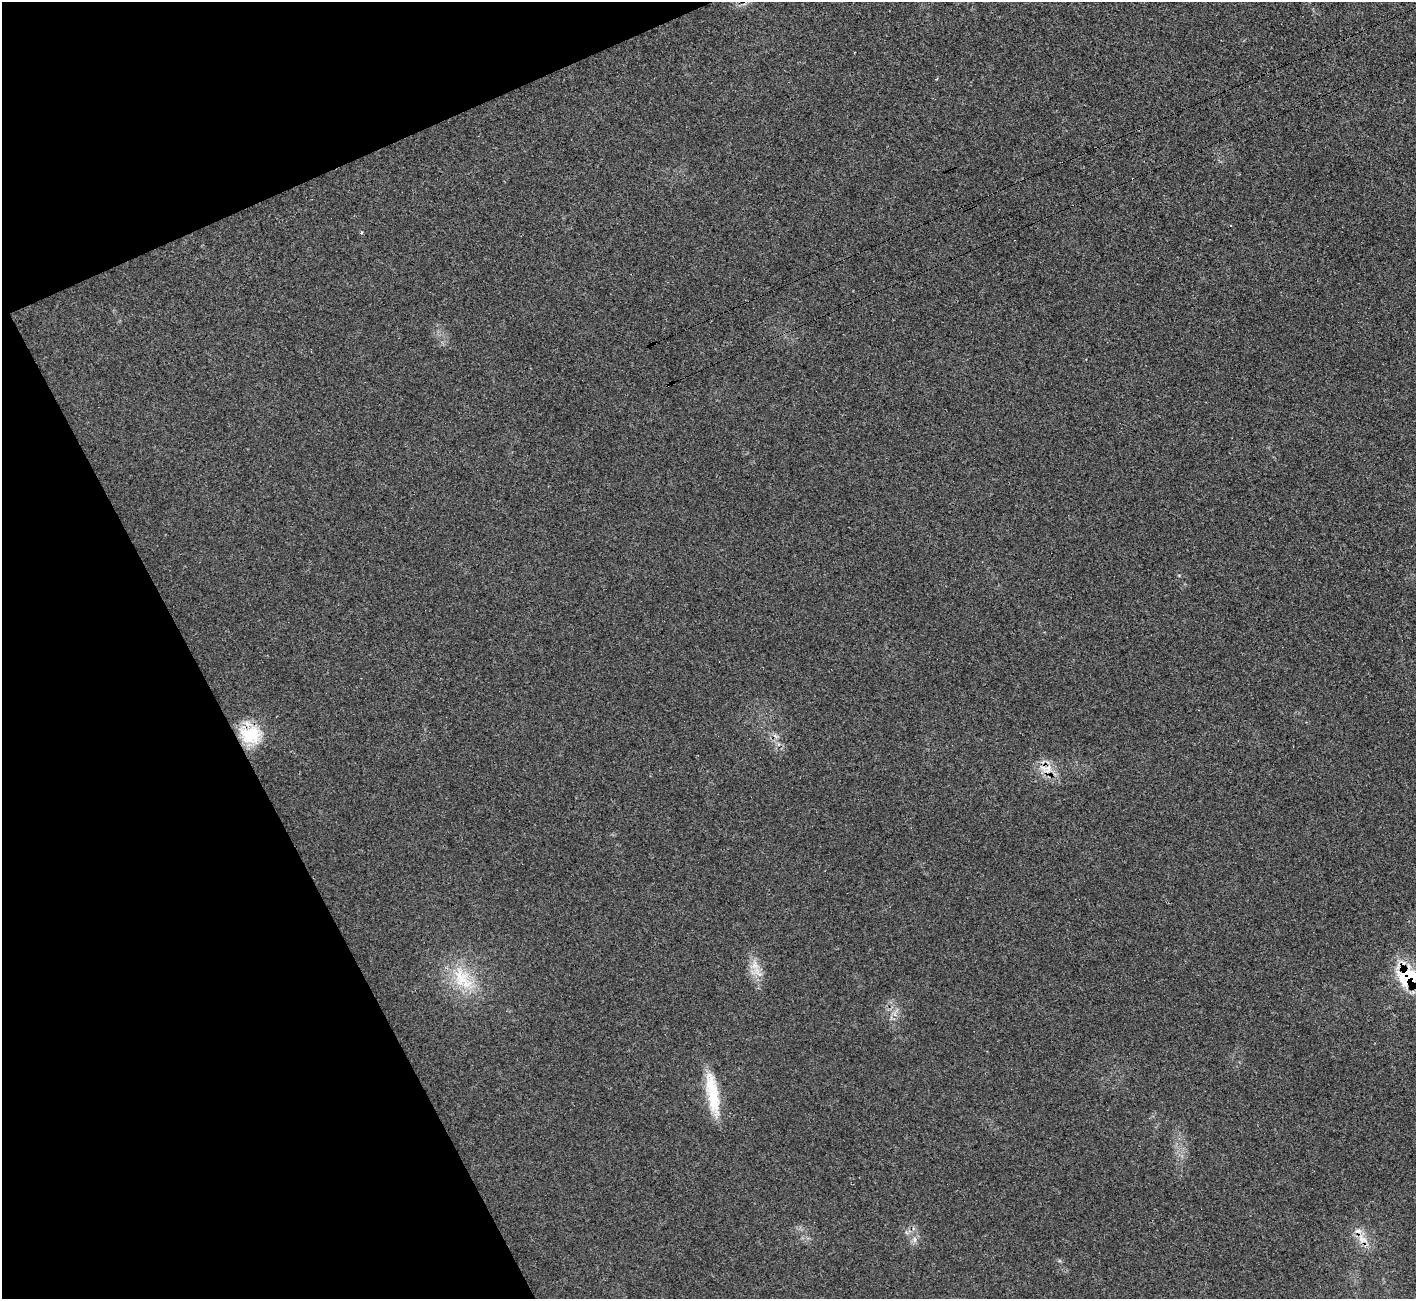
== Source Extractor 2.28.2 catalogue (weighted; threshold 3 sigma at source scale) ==
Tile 5 of 4 x 4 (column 1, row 2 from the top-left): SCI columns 47-1460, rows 2799-4095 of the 5751 x 5730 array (HDU 1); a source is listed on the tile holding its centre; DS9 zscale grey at full resolution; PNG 1418 x 1301 px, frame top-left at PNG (2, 2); no overlay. Shown black and unused: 21% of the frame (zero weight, under 3 of 4 exposures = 2% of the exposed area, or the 3 px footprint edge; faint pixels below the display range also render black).
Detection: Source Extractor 2.28.2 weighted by HDU 2 'WHT'; one run over the whole footprint, this tile lists its part. Background 0.0219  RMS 0.0044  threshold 0.0199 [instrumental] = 3 sigma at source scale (4.5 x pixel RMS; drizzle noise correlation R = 1.50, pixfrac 1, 0.05/0.05 arcsec/px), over >= 5 px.
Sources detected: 12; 1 cosmic-ray / hot-pixel residue — not listed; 1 inside a brighter listed object's ellipse — not listed separately; the other 10 listed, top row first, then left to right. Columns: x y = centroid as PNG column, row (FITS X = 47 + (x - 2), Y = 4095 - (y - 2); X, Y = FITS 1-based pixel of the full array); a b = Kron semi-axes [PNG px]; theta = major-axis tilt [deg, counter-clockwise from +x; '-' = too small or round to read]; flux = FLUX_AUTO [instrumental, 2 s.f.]
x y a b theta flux
361 232 3 3 - 1.1
250 734 30 24 -22 19
776 736 10 4 -34 1.2
1048 769 17 10 70 5.8
757 972 20 9 -47 5.4
1407 977 13 12 - 37
462 979 41 24 -56 22
713 1094 56 13 -80 18
914 1239 9 6 90 1.9
1362 1239 19 11 -40 6.3
Overlapping masked pixels (flux is a lower limit): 2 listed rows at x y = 250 734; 1407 977
Isophote crosses this tile's border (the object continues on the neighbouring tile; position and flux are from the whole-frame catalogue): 1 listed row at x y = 1407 977
Unlisted compact peaks at least as high as the median listed source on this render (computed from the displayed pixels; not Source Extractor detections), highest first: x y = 1059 1261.